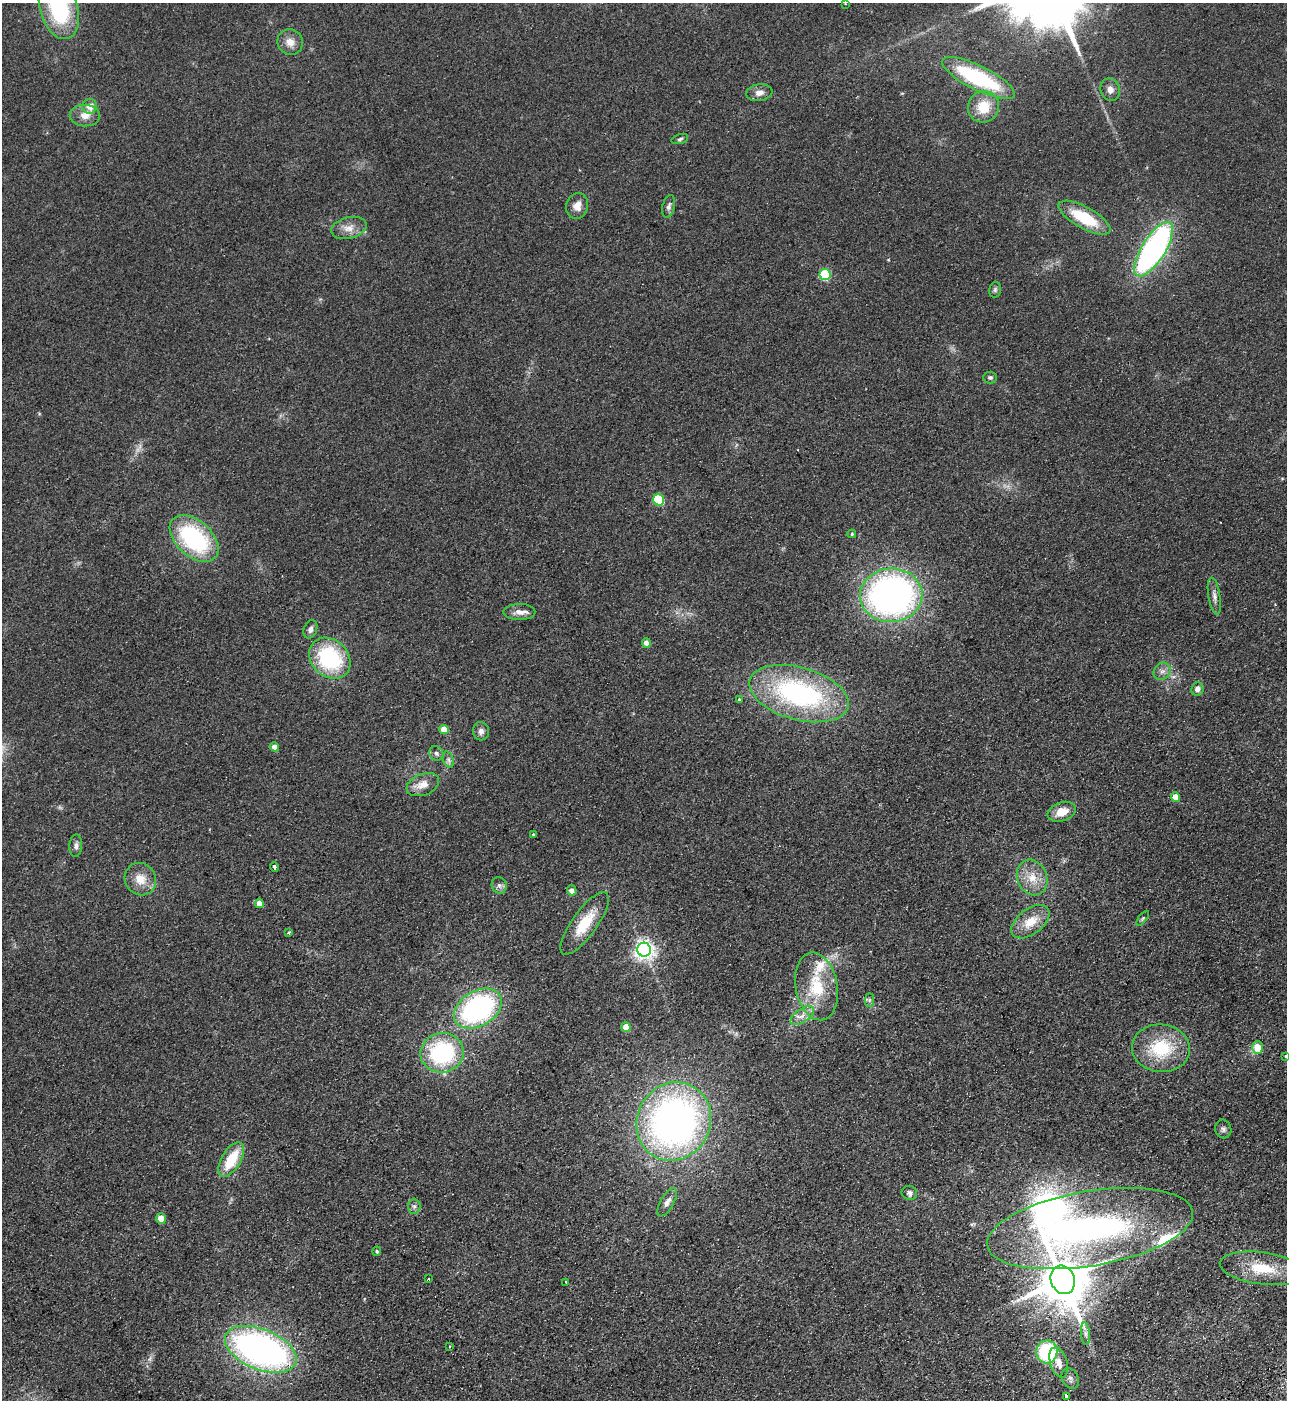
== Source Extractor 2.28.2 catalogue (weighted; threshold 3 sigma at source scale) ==
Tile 6 of 4 x 4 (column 2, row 2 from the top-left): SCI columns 1468-2752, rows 2852-4249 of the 5634 x 5702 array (HDU 1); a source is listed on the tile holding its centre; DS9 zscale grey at full resolution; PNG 1289 x 1402 px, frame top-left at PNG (2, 3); each listed source drawn as its Kron ellipse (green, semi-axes under 4 px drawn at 4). Shown black and unused: <1% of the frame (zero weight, under 2 of 3 exposures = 3% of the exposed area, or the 3 px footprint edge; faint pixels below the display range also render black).
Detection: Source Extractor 2.28.2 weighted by HDU 2 'WHT'; one run over the whole footprint, this tile lists its part. Background 0.113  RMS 0.011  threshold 0.0487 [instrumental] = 3 sigma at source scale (4.5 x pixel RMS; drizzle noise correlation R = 1.50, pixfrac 1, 0.05/0.05 arcsec/px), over >= 5 px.
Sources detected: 89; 1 too faint to see at this stretch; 4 cosmic-ray / hot-pixel residue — neither listed nor drawn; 3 inside a brighter listed object's ellipse — not listed separately; the other 81 listed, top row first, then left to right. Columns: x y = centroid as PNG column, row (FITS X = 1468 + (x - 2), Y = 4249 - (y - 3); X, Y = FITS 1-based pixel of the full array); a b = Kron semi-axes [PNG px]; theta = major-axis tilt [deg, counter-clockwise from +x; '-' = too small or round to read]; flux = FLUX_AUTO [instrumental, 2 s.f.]
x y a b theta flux
845 3 3 2 - 0.9
59 8 31 19 -73 98
290 42 13 12 - 9.9
978 78 40 12 -26 110
1110 90 11 9 -76 6.7
759 93 13 8 8 6.5
90 106 7 7 - 11
984 107 16 15 - 25
85 115 15 11 -2 9.6
680 139 8 5 17 2.1
577 206 13 11 75 9.2
669 206 11 6 76 3.8
1084 218 29 10 -29 46
349 228 18 10 14 11
1154 249 31 11 58 310
825 275 6 5 - 77
995 290 8 5 75 2.1
990 377 7 6 - 2.3
659 500 6 5 - 64
852 534 4 4 - 1.7
194 539 28 18 -42 120
891 595 31 27 5 430
1214 596 18 6 -80 5.5
519 612 16 8 1 7.8
310 629 9 6 67 4.3
646 643 5 4 - 6.3
330 658 23 18 -44 94
1162 671 9 7 50 4.9
1197 689 7 6 - 4.7
799 694 51 26 -15 190
739 700 4 3 - 1.9
444 729 5 4 - 13
481 731 9 8 - 4.7
275 747 5 4 - 8
436 753 7 6 - 2.8
448 760 8 5 -71 3.1
423 785 17 10 21 12
1175 797 5 4 - 16
1062 812 14 9 20 15
533 834 3 3 - 1.3
76 846 11 6 87 4
274 867 5 3 - 4.1
1032 877 18 14 -67 19
140 879 17 15 -53 16
499 885 8 7 - 3.9
572 890 5 5 - 6.3
259 903 5 4 - 10
1143 918 8 3 50 1.5
1030 922 22 12 37 20
585 923 37 12 54 34
289 932 3 3 - 4.9
644 950 7 7 - 570
817 986 34 21 -80 48
869 1000 7 4 89 2
478 1008 26 17 31 210
802 1016 13 6 36 7.5
626 1027 5 4 - 15
1257 1047 6 5 - 20
1161 1048 29 24 -5 57
442 1053 22 19 9 120
1286 1056 3 3 - 2.5
674 1121 40 36 62 510
1223 1129 9 8 - 3.5
231 1159 19 9 59 36
909 1193 8 7 - 4.3
667 1202 16 6 60 5.9
414 1206 7 6 - 3.1
161 1218 5 4 - 15
1090 1229 104 37 10 420
377 1251 5 4 - 1.6
1262 1268 43 16 -8 42
428 1279 2 2 - 1.1
1063 1280 14 11 -69 5600
566 1282 4 3 - 2.3
1086 1334 11 4 -85 3.6
449 1347 3 2 - 1.1
261 1349 38 20 -22 410
1047 1352 11 10 - 86
1059 1362 16 8 -73 10
1070 1379 11 8 -62 4.2
1066 1396 4 3 - 21
Isophote crosses this tile's border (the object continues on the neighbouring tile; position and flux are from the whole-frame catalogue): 3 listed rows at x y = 845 3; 59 8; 1286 1056